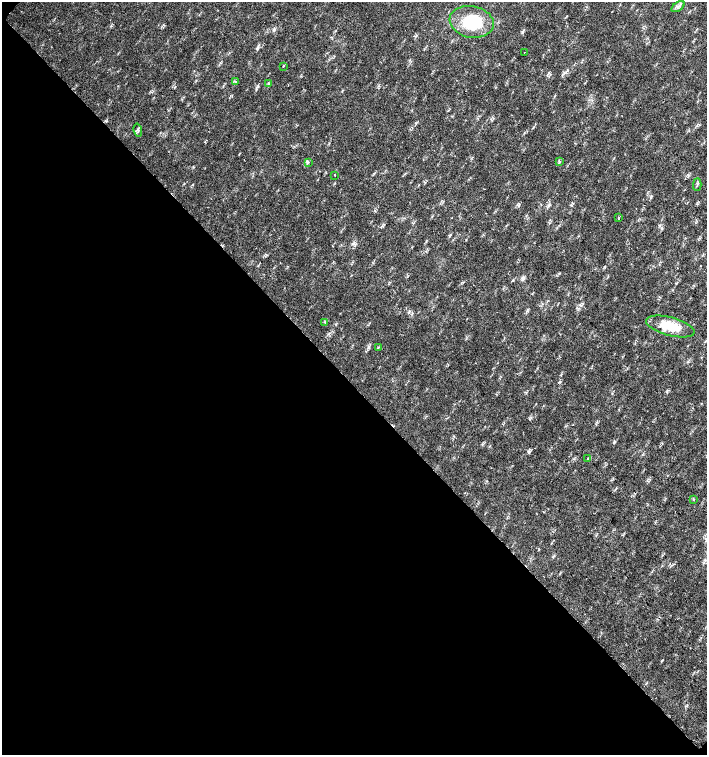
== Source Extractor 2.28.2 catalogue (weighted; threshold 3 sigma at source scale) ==
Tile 9 of 4 x 4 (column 1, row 3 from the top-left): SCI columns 226-1634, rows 1507-3012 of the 6023 x 6029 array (HDU 1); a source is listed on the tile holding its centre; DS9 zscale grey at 2 x 2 block average (1 PNG px = mean of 2 x 2 image px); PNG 709 x 757 px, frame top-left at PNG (2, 2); each listed source drawn as its Kron ellipse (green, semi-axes under 4 px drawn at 4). Shown black and unused: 49% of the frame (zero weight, under 2 of 3 exposures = <1% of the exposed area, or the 3 px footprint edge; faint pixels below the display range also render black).
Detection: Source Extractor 2.28.2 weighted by HDU 2 'WHT'; one run over the whole footprint, this tile lists its part. Background 0.0239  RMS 0.0033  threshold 0.0147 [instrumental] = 3 sigma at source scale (4.5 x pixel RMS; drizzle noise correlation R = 1.50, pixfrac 1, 0.0396/0.0396 arcsec/px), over >= 5 px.
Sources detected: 18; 1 cosmic-ray / hot-pixel residue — neither listed nor drawn; the other 17 listed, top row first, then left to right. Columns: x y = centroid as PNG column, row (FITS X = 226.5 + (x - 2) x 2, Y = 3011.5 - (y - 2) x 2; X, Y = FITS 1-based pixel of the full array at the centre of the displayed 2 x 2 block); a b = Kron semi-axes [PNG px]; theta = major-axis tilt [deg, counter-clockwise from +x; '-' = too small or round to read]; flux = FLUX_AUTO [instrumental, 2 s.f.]
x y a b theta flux
678 7 7 4 36 2
472 22 22 15 -10 37
524 53 2 2 - 0.43
283 66 2 2 - 0.4
236 82 3 3 - 0.73
269 84 4 2 - 0.69
138 130 6 3 -76 1.4
559 161 3 2 - 0.59
308 162 3 2 - 0.79
335 175 2 2 - 1.2
697 185 6 2 87 0.91
619 218 4 2 - 0.61
325 322 3 3 - 0.83
670 327 25 9 -14 21
378 348 3 2 - 0.6
588 459 3 2 - 0.56
693 499 3 2 - 0.75
Diffuse or blended objects may show on this block-average render without a row.